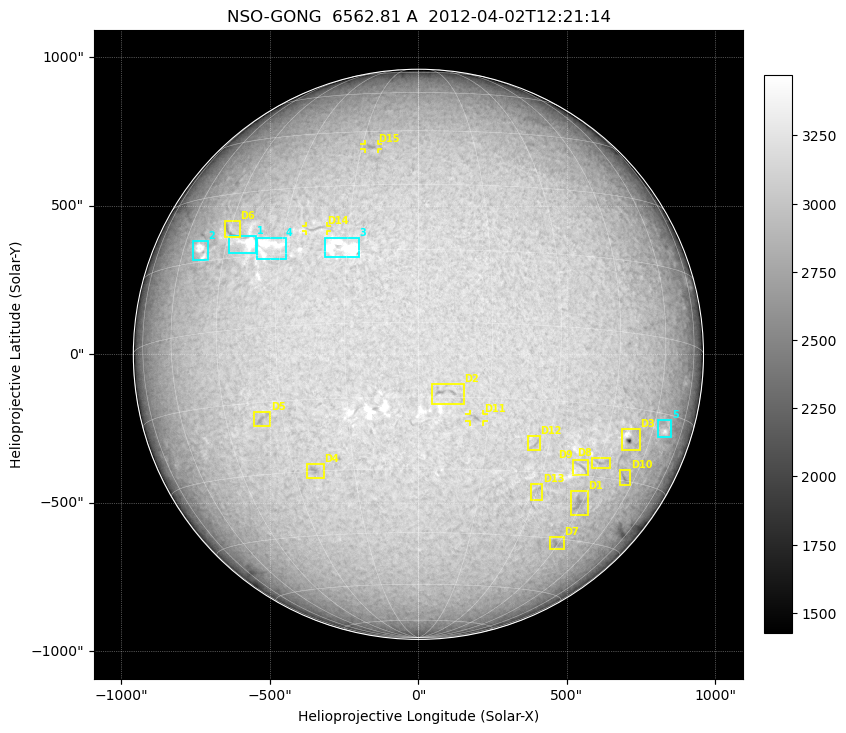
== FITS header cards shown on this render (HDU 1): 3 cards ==
TELESCOP= 'NSO-GONG'           / NSO/GONG Network
WAVELNTH=             6562.808 / [A] exact wavelength of obs
DATE-OBS= '2012-04-02T12:21:14' / Observation start date and time (UTC)

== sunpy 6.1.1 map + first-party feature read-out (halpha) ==
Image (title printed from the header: NSO-GONG  6562.81 A  2012-04-02T12:21:14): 2048 x 2048 px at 1.07 arcsec/px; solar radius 960 arcsec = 900 px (full disc in frame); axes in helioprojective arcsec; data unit not stated in the header (colour bar unlabelled)
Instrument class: HALPHA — H-alpha (6563 A) chromospheric image
Bright regions (plage): reference = the median radial profile (limb darkening/brightening removed); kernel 17 px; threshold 5 sigma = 173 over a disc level ~3046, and >= 1.075x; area >= 63 px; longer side >= 22 px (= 23 arcsec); searched inside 0.97 R_sun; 11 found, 5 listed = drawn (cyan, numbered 1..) (cap 20 boxes per figure: the strongest are kept; on H-alpha dark features outrank plage below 1.2x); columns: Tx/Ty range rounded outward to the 5 arcsec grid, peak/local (2 s.f.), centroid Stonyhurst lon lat
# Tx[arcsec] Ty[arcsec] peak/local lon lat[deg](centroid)
1 -640..-545 335..400 1.3 -39 +18
2 -760..-705 315..385 1.2 -53 +18
3 -315..-200 325..395 1.2 -16 +16
4 -545..-445 315..395 1.2 -33 +17
5 805..855 -280..-220 1.2 +66 -18
Dark features (filaments and sunspots): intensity divided by the median radial (limb-darkening) profile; local-median window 148 px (8% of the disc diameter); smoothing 5 px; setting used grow <= 0.95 with closing radius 7 px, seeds <= 0.88 or >= 162 px of the 54-px (= 58 arcsec) line detector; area >= 63 px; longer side >= 22 px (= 23 arcsec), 11 px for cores <= 0.7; searched inside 0.97 R_sun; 15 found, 15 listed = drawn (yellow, D1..; 3 of them under ~29 arcsec drawn as corner ticks so the feature stays visible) (cap 20 boxes per figure: the strongest are kept; on H-alpha dark features outrank plage below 1.2x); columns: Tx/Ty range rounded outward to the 5 arcsec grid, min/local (2 s.f., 1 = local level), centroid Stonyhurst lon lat
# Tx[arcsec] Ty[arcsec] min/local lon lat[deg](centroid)
D1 510..570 -545..-460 0.87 +44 -36
D2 45..155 -170..-100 0.85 +6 -14
D3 680..745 -325..-250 0.63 +53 -22
D4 -375..-315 -420..-365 0.84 -25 -30
D5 -555..-495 -245..-190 0.87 -35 -18
D6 -655..-600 395..450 0.86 -45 +21
D7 440..490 -655..-615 0.88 +44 -46
D8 585..645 -385..-345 0.88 +46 -27
D9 520..570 -410..-355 0.9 +40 -28
D10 675..715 -445..-385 0.88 +56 -29
D11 170..220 -230..-200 0.88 +12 -19
D12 365..410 -325..-275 0.9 +26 -24
D13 375..420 -490..-435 0.9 +30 -34
D14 -380..-305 415..435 0.9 -22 +20
D15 -185..-135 690..710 0.89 -13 +40
Off-limb: outside the limb everything is below the colour-scale floor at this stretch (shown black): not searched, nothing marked